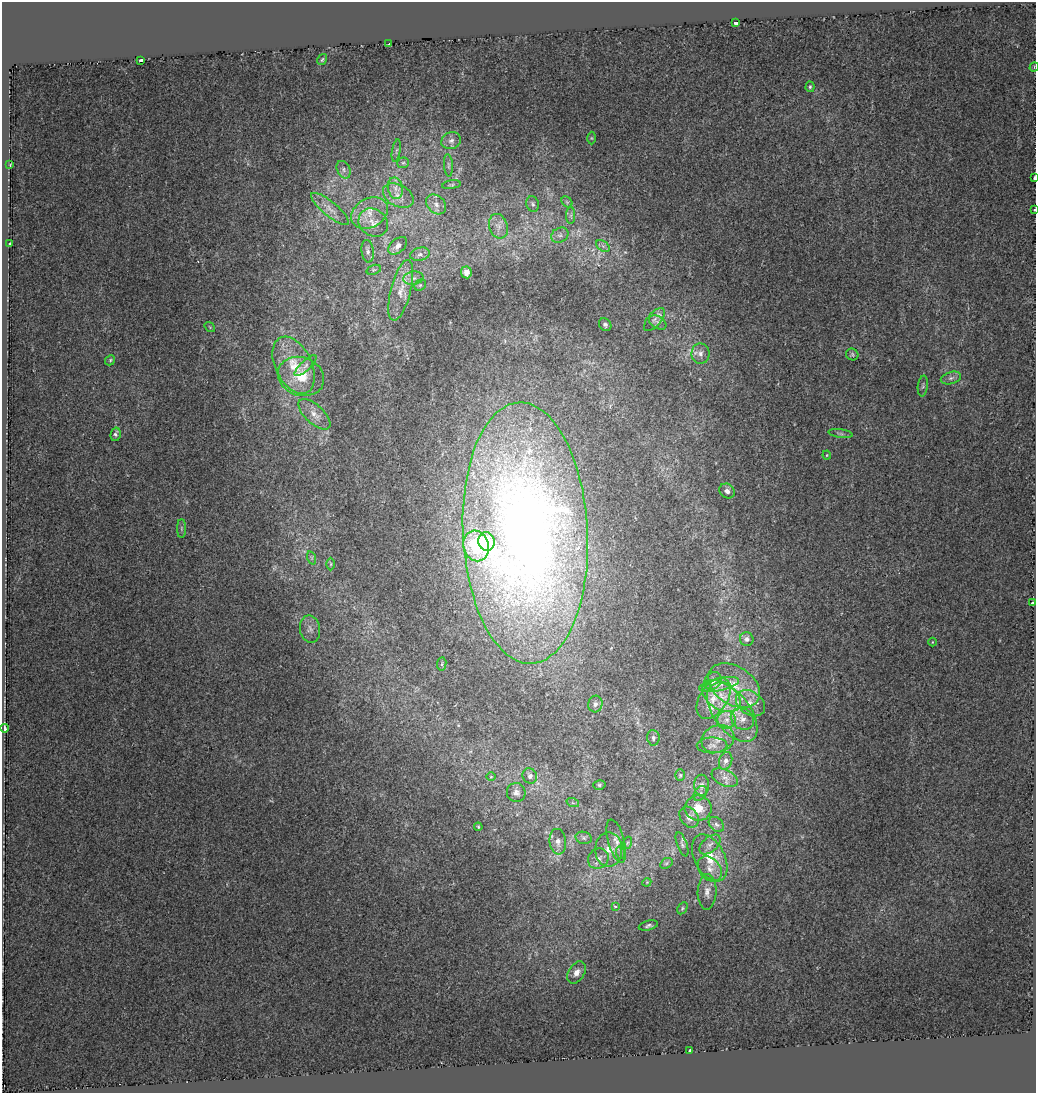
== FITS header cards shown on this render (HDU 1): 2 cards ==
NAXIS1  =                 1034
NAXIS2  =                 1091

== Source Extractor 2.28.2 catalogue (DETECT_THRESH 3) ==
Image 1034 x 1091 px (HDU 1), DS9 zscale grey, 1 PNG px = 1 image px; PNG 1038 x 1095 px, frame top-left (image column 1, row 1091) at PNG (2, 2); each listed source drawn as its Kron ellipse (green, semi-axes under 4 px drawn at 4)
Background -0.00109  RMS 0.0057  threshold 0.0172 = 3 sigma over >= 5 px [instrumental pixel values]
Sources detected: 112; all 112 listed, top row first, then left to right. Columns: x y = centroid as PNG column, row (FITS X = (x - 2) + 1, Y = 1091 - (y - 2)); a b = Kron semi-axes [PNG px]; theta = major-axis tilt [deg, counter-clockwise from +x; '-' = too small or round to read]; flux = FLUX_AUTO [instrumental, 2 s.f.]
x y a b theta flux
735 22 3 3 - 7
388 44 3 3 - 4.2
141 60 3 3 - 1.6
322 60 6 4 57 0.51
1034 67 5 4 - 0.36
810 87 5 4 - 0.57
591 138 6 4 -89 0.46
451 141 10 8 21 1.8
396 151 11 3 80 0.84
403 163 6 5 - 0.79
10 165 4 3 - 0.37
448 165 11 4 -86 1.1
344 170 9 6 -64 1.4
1034 178 3 2 - 5.5
451 185 9 3 9 0.54
395 188 11 7 -78 2.5
398 196 16 11 -28 4.5
567 202 6 4 -46 0.66
436 204 11 8 -44 2.3
533 204 8 6 -77 1.1
330 209 24 7 -39 3.7
1034 210 3 2 - 0.36
369 213 19 14 29 6.6
571 215 8 4 90 1.1
373 223 15 13 -37 4.4
498 226 12 9 -72 2.8
560 235 9 7 31 1.5
9 244 3 3 - 1.7
398 246 11 7 41 2.2
603 246 8 5 -34 1.2
368 251 11 6 -83 1.4
420 254 10 6 13 1.6
374 270 7 4 19 0.68
466 272 6 5 - 2.3
413 278 10 6 10 2
420 285 6 5 - 0.65
401 290 31 10 76 7.5
654 320 14 6 50 1.8
658 322 9 6 -33 1.2
605 325 7 5 -46 0.98
210 327 6 4 -36 0.41
700 354 10 9 - 2.3
852 354 6 5 - 0.68
110 360 5 4 - 0.53
294 365 30 18 -64 14
306 366 14 5 43 1.4
301 376 23 19 -20 12
951 378 10 6 16 1.5
923 386 10 5 82 0.82
314 414 20 9 -43 3.8
116 434 7 5 77 1.4
841 434 12 4 -7 1
827 455 4 4 - 0.34
727 491 8 7 - 1.6
181 528 9 4 90 0.94
525 533 131 62 -87 590
486 542 9 8 - 15
476 546 15 12 -71 16
312 558 7 4 -72 0.63
331 564 6 4 89 0.59
1033 603 3 3 - 4.3
310 629 14 10 -79 2.6
747 639 7 6 - 1.6
932 642 4 3 - 0.27
442 664 6 4 82 0.6
713 681 9 8 - 1.8
719 684 20 6 12 3.1
734 685 28 19 -33 14
721 696 21 13 -32 9.3
714 698 23 13 57 8.5
750 703 16 11 -36 4.8
595 704 8 7 - 1.6
732 712 34 18 -53 17
742 719 12 10 -33 3.2
727 720 9 9 - 2.8
4 728 4 3 - 12
653 738 8 6 -85 1
718 739 17 13 21 5.3
712 745 15 8 1 2.2
726 761 9 6 71 1.5
680 775 6 5 - 0.59
530 776 8 7 - 1.8
491 777 5 3 - 0.31
725 778 14 8 -25 2.6
599 785 6 5 - 0.64
702 785 10 7 89 1.8
516 792 9 9 - 1.9
700 793 8 5 51 1.2
573 803 6 4 -18 0.54
698 808 13 12 - 5.7
689 817 11 8 -52 2.3
716 824 9 6 -43 1.2
478 827 4 3 - 0.42
584 838 8 6 -16 1
616 841 22 8 -75 3.6
558 842 13 8 -83 2.5
627 843 6 4 71 0.51
682 844 12 5 -70 1
710 844 12 7 41 2
609 849 17 13 -90 5.4
621 853 6 4 -71 0.72
710 858 25 15 -63 10
598 859 11 9 45 2.4
666 863 7 5 31 0.52
710 869 14 10 -50 3.6
647 882 4 3 - 0.33
707 892 18 9 88 3.3
615 907 3 3 - 0.95
682 908 6 4 58 0.61
648 926 10 4 14 1
577 972 12 8 57 2.6
690 1051 3 3 - 3.1
At the frame edge (FLAGS 8, measured only in part): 3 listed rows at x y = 1034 67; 1034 178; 1034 210